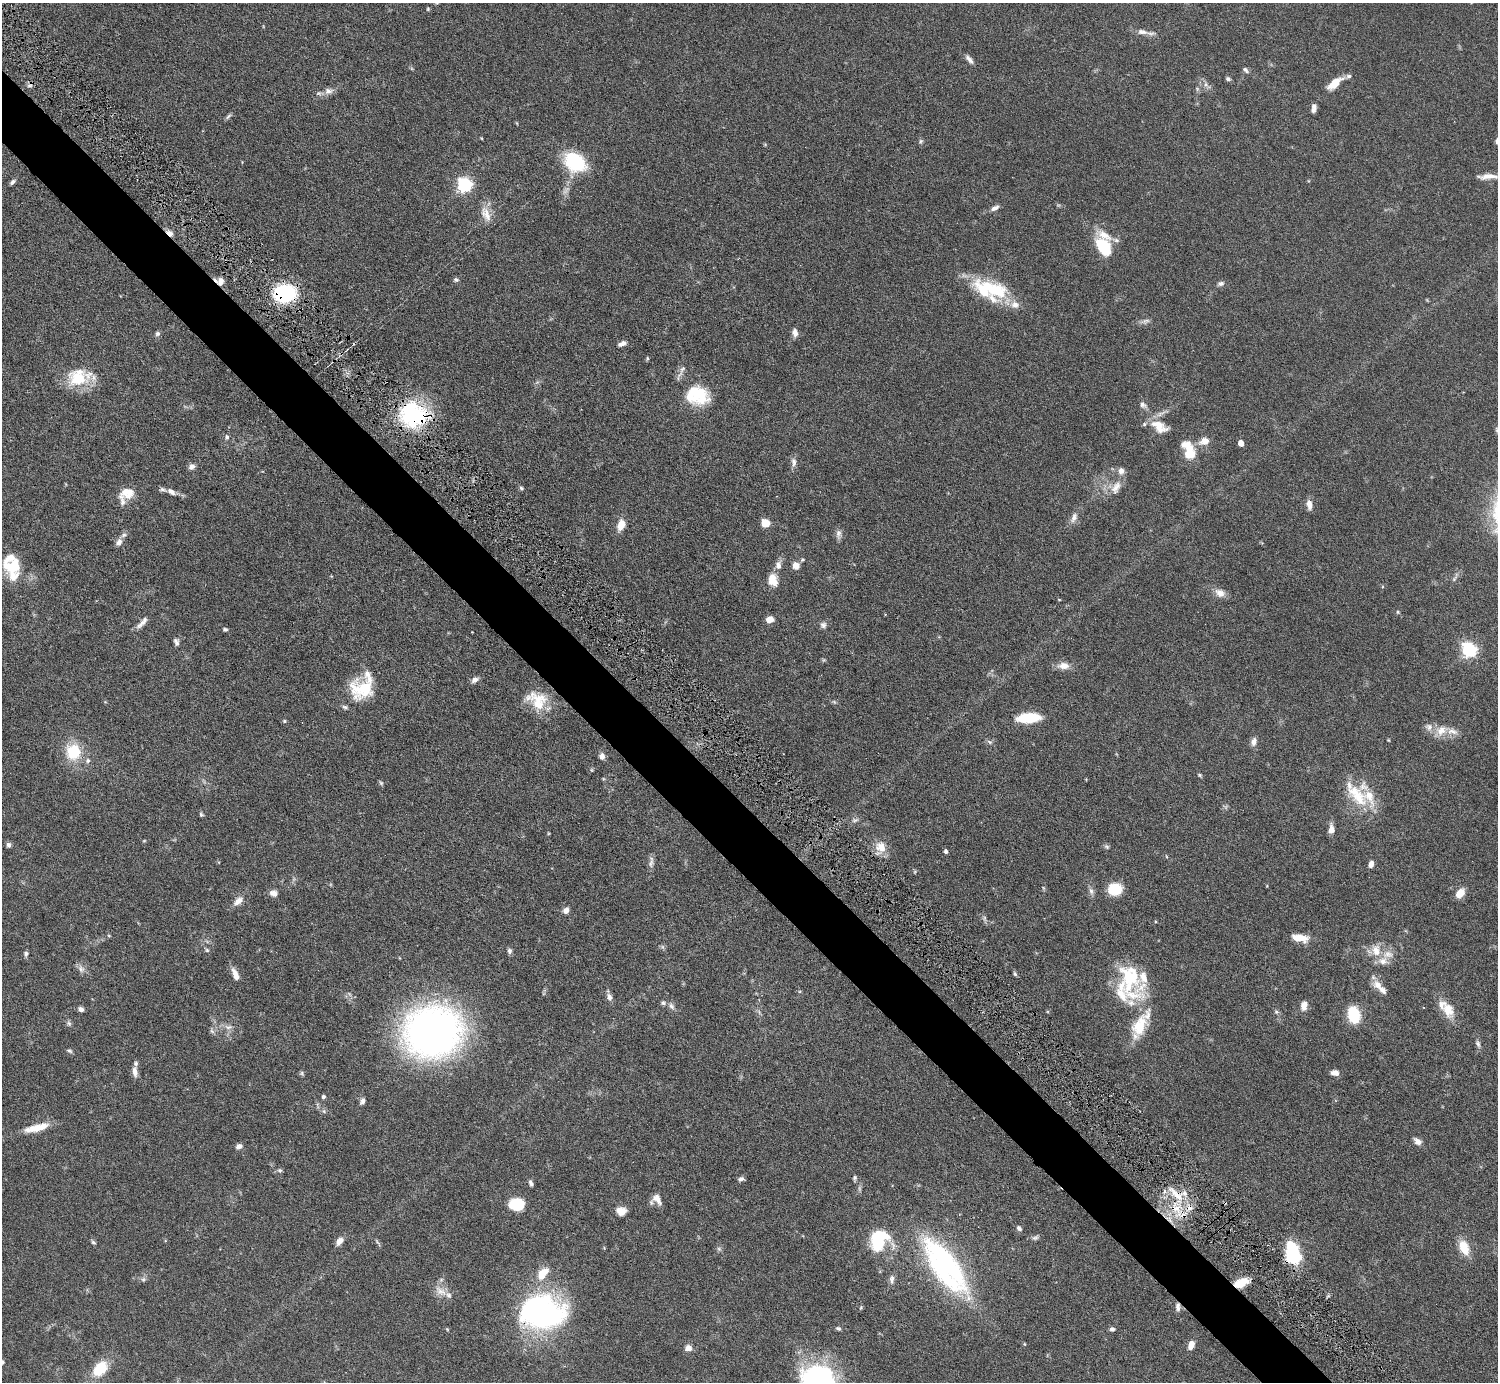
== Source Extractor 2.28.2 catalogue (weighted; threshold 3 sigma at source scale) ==
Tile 11 of 4 x 4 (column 3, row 3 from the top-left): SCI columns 2998-4493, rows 1690-3069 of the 6034 x 6030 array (HDU 1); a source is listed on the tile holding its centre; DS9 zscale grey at full resolution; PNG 1500 x 1384 px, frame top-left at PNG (2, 3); no overlay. Shown black and unused: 5% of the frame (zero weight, under 4 of 7 exposures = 3% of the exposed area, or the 3 px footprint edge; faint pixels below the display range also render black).
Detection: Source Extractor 2.28.2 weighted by HDU 2 'WHT'; one run over the whole footprint, this tile lists its part. Background 0.073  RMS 0.0036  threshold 0.0146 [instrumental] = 3 sigma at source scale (4.09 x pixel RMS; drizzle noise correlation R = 1.36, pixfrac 0.8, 0.05/0.05 arcsec/px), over >= 5 px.
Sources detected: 197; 2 too faint to see at this stretch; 5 inside a brighter object's white glare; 1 cosmic-ray / hot-pixel residue — not listed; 30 inside a brighter listed object's ellipse — not listed separately; the other 159 listed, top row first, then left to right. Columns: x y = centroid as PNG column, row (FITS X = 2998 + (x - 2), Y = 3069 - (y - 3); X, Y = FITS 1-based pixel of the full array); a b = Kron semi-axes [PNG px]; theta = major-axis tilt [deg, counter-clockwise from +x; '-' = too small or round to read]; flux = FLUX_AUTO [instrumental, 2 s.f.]
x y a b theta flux
428 9 4 4 - 0.35
1142 32 16 7 -5 2.1
969 59 14 5 -48 1.4
1246 70 9 5 -47 0.8
1228 79 6 5 - 0.64
1335 83 21 8 39 4.5
328 91 12 9 4 1.9
1314 108 11 5 82 1.4
228 116 10 4 48 0.69
921 141 6 5 - 0.58
575 162 23 17 -37 21
1488 176 26 7 3 3.1
12 182 7 4 51 0.81
464 185 6 6 - 68
995 208 12 6 28 1.3
486 214 22 11 -64 3.9
170 233 10 6 -42 1.6
1103 244 27 13 -27 7.7
456 280 7 5 -11 0.66
220 282 10 9 - 2.2
1221 284 9 6 12 0.97
995 290 35 21 -14 17
285 293 20 16 12 30
1146 321 11 5 15 1.1
795 333 9 6 -76 1.7
157 334 7 6 - 0.73
622 344 10 5 22 1.4
647 358 6 3 -72 0.36
77 377 27 23 11 12
697 395 29 22 -10 14
1143 405 9 6 -28 1.1
413 415 35 30 -20 31
1159 426 25 13 -31 5.9
227 437 6 5 - 0.66
1204 441 14 9 18 2.9
1241 443 5 4 - 3
1189 453 14 11 83 7.4
794 462 12 7 -84 1.4
192 467 8 7 - 1.3
1116 487 20 11 62 3.7
521 488 6 4 -25 0.53
171 492 11 6 -37 1.5
127 493 15 12 -6 4.8
1309 504 11 6 -81 2.3
1074 517 14 7 68 1.9
765 523 7 7 - 5
621 525 11 7 71 4.1
838 534 11 8 86 1.4
119 542 9 7 62 1.6
802 560 7 4 19 0.48
778 565 9 7 -82 1.8
796 565 8 7 - 2.4
12 566 22 18 13 9.1
773 580 16 11 -78 3.8
1220 593 14 10 -31 2.5
1398 612 5 4 - 0.39
770 620 8 6 16 2.6
142 623 19 6 43 2
823 625 8 8 - 1.1
225 629 6 4 -12 0.52
176 642 10 6 -70 1
1469 650 6 6 - 77
1064 666 16 9 -1 2.7
475 680 10 6 30 1.4
362 689 30 25 1 14
537 700 30 21 -30 9.9
1029 718 23 9 4 11
284 721 5 4 - 0.45
1441 730 16 12 46 4.1
1388 740 3 3 - 0.29
1254 742 11 6 75 1.6
73 752 18 16 -81 12
602 756 7 6 - 1.7
1199 775 5 4 - 0.43
381 783 6 5 - 0.52
1359 798 30 20 -53 12
201 814 5 5 - 0.56
855 820 9 5 15 0.84
1331 829 12 7 87 2
144 841 5 3 - 0.32
8 845 7 6 - 0.83
881 847 16 15 - 4.1
1107 847 7 5 -18 0.6
946 851 4 4 - 0.8
651 863 14 6 77 1.4
1371 864 7 5 76 1.7
1115 889 13 11 5 8.9
1091 891 10 6 -75 1.2
273 893 10 7 -8 1.8
1460 893 9 6 49 4.5
238 901 15 8 38 2.5
566 910 7 6 - 1.7
984 918 7 4 -90 0.6
1300 938 16 7 -9 5.4
207 950 6 5 - 0.51
509 951 8 5 -72 0.83
1376 951 16 11 -77 4.3
26 954 6 5 - 0.83
1388 954 15 10 -3 3
81 969 11 7 -70 1.5
1015 974 6 5 - 0.52
235 975 14 6 -67 2.9
1129 977 59 26 -70 25
1378 985 14 11 -30 3
609 997 10 6 -73 1.4
663 1003 6 5 - 0.76
671 1006 10 6 -53 1.2
1304 1006 11 7 84 2.4
81 1009 7 5 -37 1
1448 1010 20 13 -69 5.4
1276 1012 7 5 -21 0.66
1354 1015 12 9 -77 16
69 1023 8 6 -68 0.72
228 1027 11 6 -4 1.4
212 1031 8 4 -45 0.7
433 1031 40 34 7 200
1478 1044 10 5 -69 0.91
69 1051 8 4 -19 0.58
135 1072 12 6 -83 2
302 1073 7 4 -90 0.53
1335 1073 8 6 -9 2.1
323 1097 5 5 - 0.6
362 1101 9 6 68 1
36 1128 31 8 15 5.9
1418 1141 9 6 -39 2
239 1146 8 6 11 1.1
280 1170 7 5 -19 0.54
855 1178 7 5 89 0.62
741 1179 7 6 - 0.9
531 1183 7 4 -62 0.93
1177 1195 29 9 -44 7
657 1199 14 8 -54 2.6
516 1205 14 11 -3 11
1176 1208 14 10 -20 5.3
621 1211 10 8 -7 3.5
1170 1219 12 5 -60 2
1019 1228 7 5 -46 0.88
1035 1238 9 5 13 0.85
339 1241 11 7 53 1.9
93 1242 6 5 - 0.59
877 1244 23 18 -64 12
1464 1247 19 11 -68 5.6
719 1249 6 5 - 0.61
1292 1249 26 12 -61 17
948 1265 82 20 -54 55
542 1274 18 10 52 5.7
143 1279 6 6 - 0.73
892 1279 11 6 82 1.3
1241 1283 17 9 19 5.2
441 1291 17 10 -31 3.2
1178 1307 11 6 -87 1.3
541 1312 47 34 -8 77
838 1328 7 4 -26 0.62
1112 1329 7 5 -1 0.78
1191 1345 8 6 70 3
688 1348 9 8 - 1.8
2 1362 5 4 - 0.77
100 1369 17 11 48 9.8
816 1381 39 29 -51 51
Overlapping masked pixels (flux is a lower limit): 10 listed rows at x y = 170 233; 220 282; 285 293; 413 415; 1177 1195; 1176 1208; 1170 1219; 1292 1249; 1241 1283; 1178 1307
Isophote crosses this tile's border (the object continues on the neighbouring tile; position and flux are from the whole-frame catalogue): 2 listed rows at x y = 2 1362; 816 1381